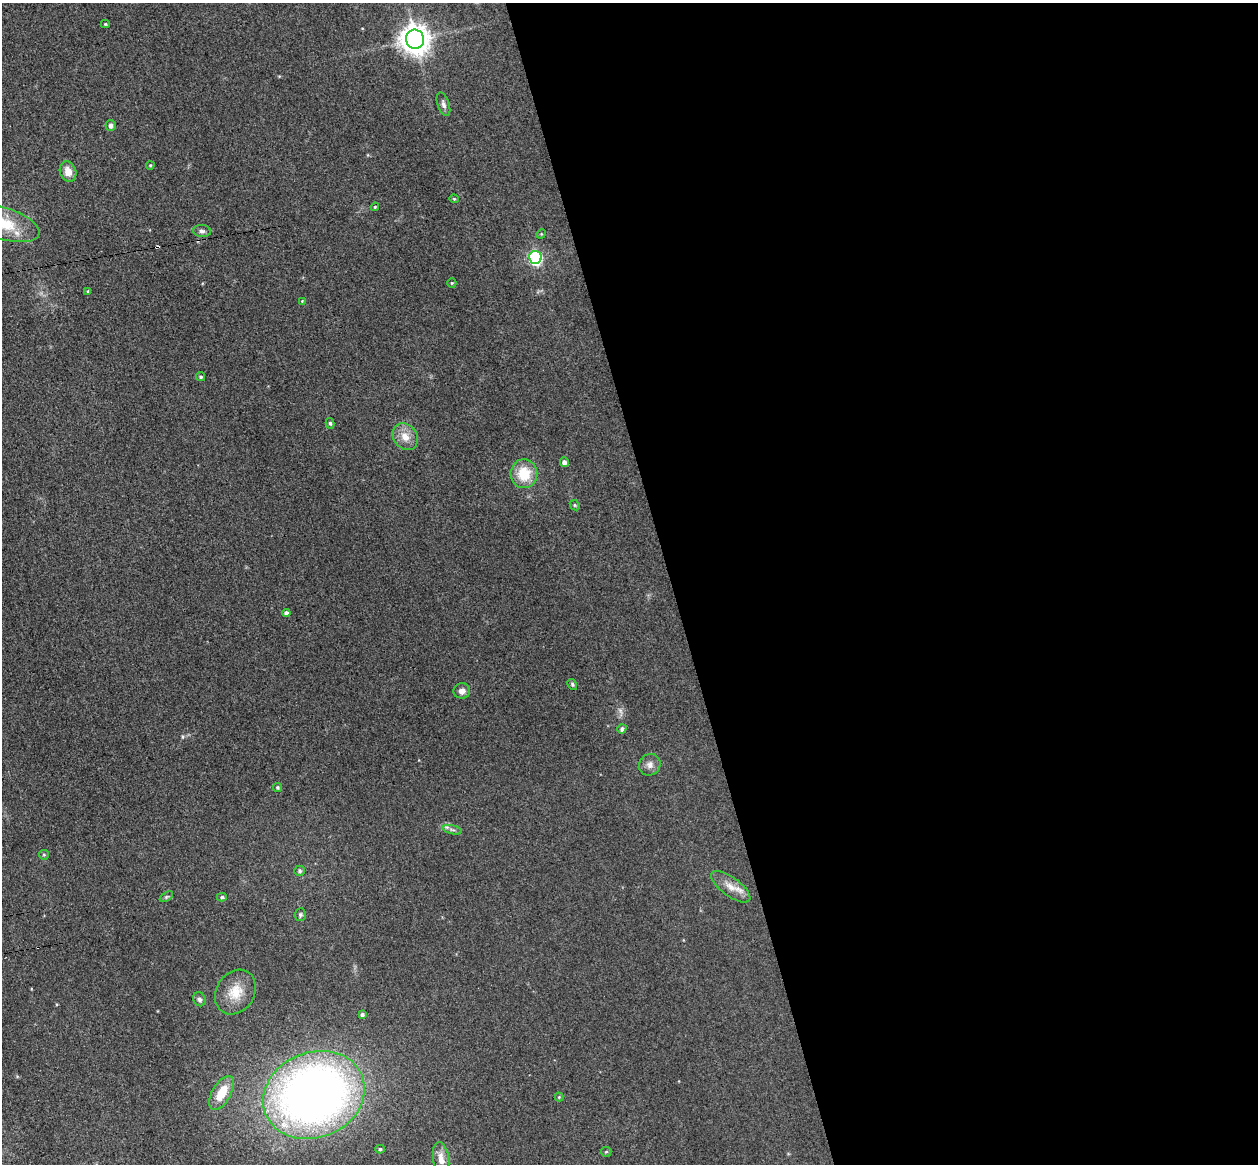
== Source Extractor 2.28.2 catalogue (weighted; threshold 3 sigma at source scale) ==
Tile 8 of 4 x 4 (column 4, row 2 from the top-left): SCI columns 3824-5079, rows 2481-3642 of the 5135 x 5078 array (HDU 1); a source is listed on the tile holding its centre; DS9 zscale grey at full resolution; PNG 1260 x 1166 px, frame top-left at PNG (2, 3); each listed source drawn as its Kron ellipse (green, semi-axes under 4 px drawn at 4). Shown black and unused: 47% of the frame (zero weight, under 3 of 4 exposures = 5% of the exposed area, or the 3 px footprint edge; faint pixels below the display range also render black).
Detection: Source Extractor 2.28.2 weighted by HDU 2 'WHT'; one run over the whole footprint, this tile lists its part. Background 0.0741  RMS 0.0078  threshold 0.0353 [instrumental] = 3 sigma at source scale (4.5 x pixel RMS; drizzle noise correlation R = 1.50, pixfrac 1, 0.05/0.05 arcsec/px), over >= 5 px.
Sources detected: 44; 1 cosmic-ray / hot-pixel residue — neither listed nor drawn; the other 43 listed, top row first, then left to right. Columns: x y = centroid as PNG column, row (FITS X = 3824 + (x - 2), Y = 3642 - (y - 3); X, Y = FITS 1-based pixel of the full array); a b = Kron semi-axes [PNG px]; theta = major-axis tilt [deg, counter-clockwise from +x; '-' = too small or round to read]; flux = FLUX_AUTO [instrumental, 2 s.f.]
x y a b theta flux
105 24 4 4 - 0.89
415 39 9 9 - 1000
443 104 12 6 -72 2.8
111 125 5 5 - 2.7
150 165 4 3 - 0.92
68 172 10 8 -71 7.6
454 199 4 4 - 0.8
375 207 4 3 - 0.85
3 223 38 16 -17 30
202 231 9 6 -5 2.2
541 234 5 4 - 0.78
535 257 6 6 - 120
452 283 5 4 - 0.86
88 291 4 3 - 0.81
302 301 4 3 - 0.61
201 377 5 4 - 1.3
330 423 5 4 - 1.4
405 437 14 11 -53 8.9
564 462 5 4 - 3.1
524 474 14 13 - 21
575 505 5 4 - 1
286 613 4 4 - 2.7
572 684 6 4 -60 1.2
462 691 8 7 - 4.4
622 729 5 4 - 2.3
650 765 11 10 - 4.6
278 787 4 4 - 1.3
452 830 10 4 -13 1.9
44 855 5 4 - 0.96
300 871 5 5 - 1.4
731 887 23 9 -36 9.1
166 897 7 4 32 1.4
222 897 5 4 - 1.2
300 915 6 5 - 1.6
235 992 24 19 57 18
199 999 7 6 - 2.2
362 1015 4 4 - 2.1
222 1093 19 9 60 17
314 1095 52 42 22 630
559 1097 4 4 - 0.74
380 1149 5 4 - 1.6
606 1152 5 5 - 0.97
441 1159 17 8 -82 7.5
Isophote crosses this tile's border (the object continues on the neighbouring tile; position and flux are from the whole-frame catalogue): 1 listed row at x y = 3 223